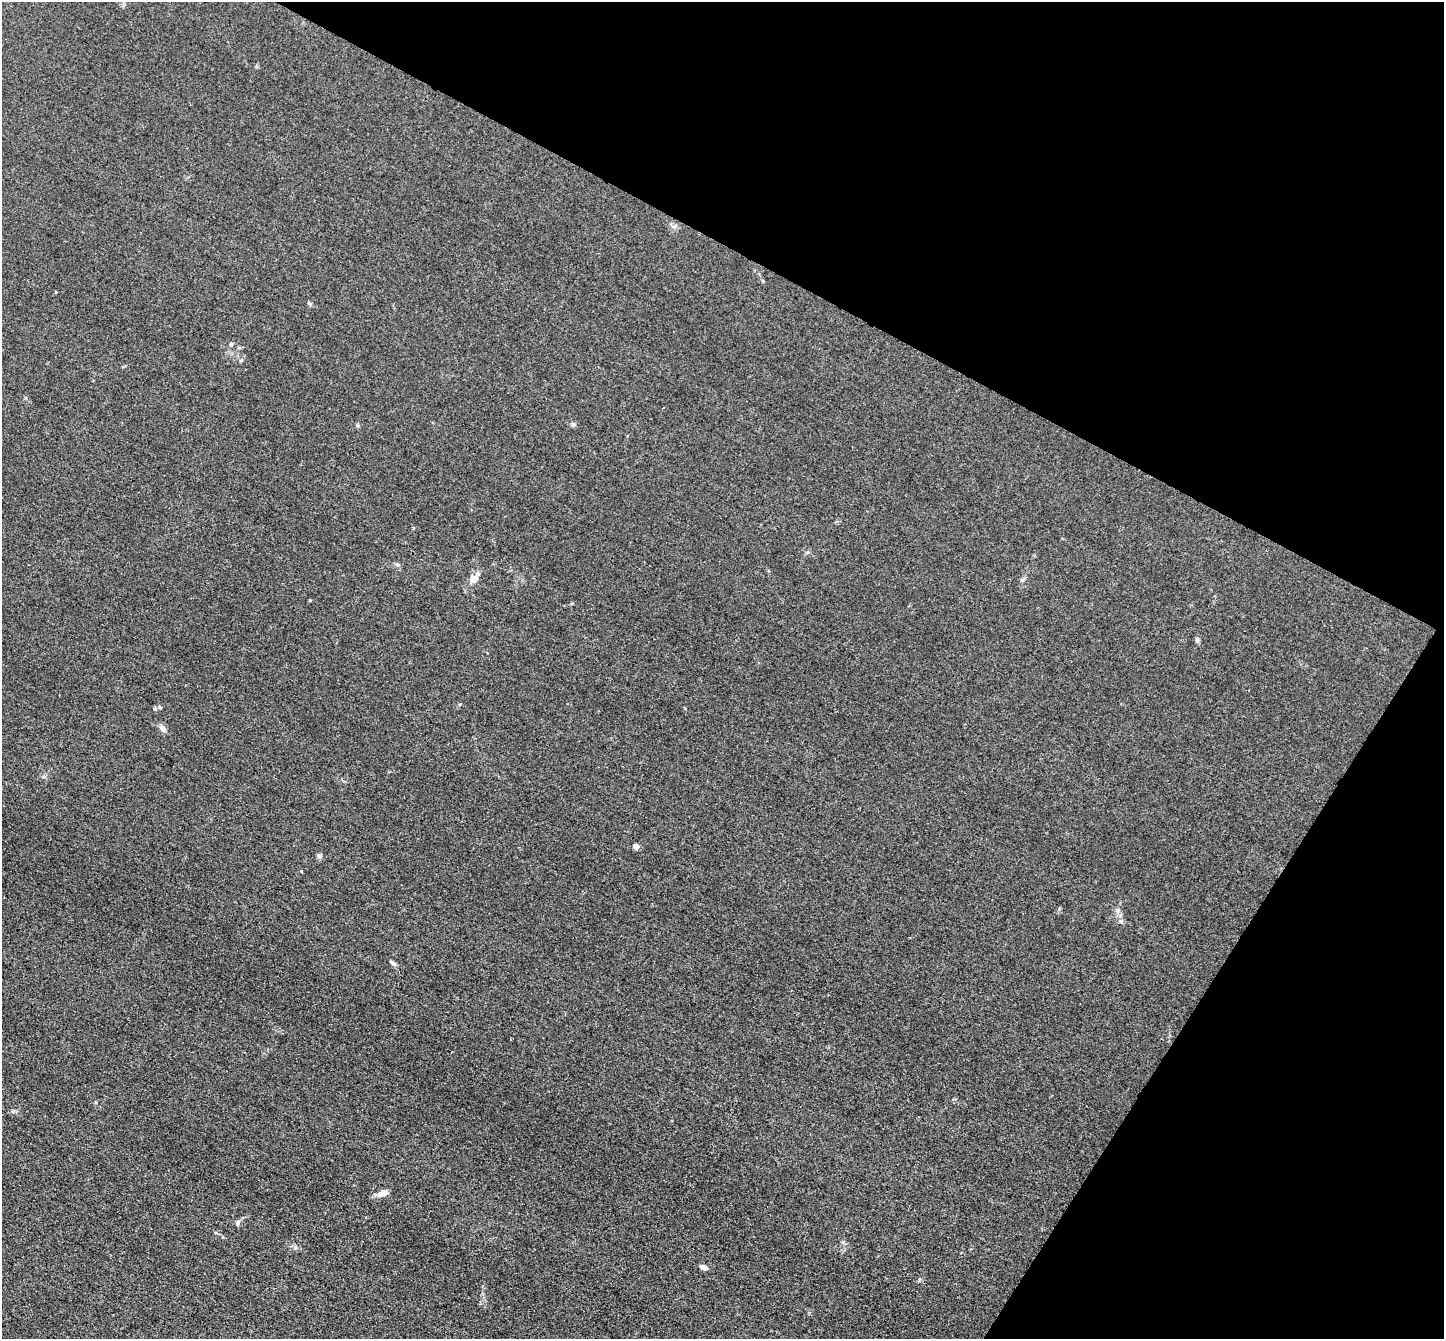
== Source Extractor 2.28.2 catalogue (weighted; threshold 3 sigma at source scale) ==
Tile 8 of 4 x 4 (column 4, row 2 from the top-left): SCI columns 4333-5774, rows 2967-4303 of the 5783 x 5794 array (HDU 1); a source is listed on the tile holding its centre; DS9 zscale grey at full resolution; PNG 1446 x 1341 px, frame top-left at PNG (2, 2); no overlay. Shown black and unused: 28% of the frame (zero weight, under 3 of 4 exposures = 2% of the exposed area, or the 3 px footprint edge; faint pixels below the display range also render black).
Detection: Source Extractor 2.28.2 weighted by HDU 2 'WHT'; one run over the whole footprint, this tile lists its part. Background 0.0185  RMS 0.0043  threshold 0.0194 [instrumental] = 3 sigma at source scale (4.5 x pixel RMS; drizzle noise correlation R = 1.50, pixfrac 1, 0.05/0.05 arcsec/px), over >= 5 px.
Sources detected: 16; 1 inside a brighter listed object's ellipse — not listed separately; the other 15 listed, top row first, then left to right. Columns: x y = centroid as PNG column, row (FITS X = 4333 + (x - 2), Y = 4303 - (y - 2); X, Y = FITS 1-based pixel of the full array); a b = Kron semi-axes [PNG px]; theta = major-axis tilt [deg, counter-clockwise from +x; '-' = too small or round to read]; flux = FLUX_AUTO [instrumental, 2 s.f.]
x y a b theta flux
574 424 7 4 19 0.66
358 426 5 4 - 0.54
474 579 9 7 42 3.7
310 600 4 3 - 0.34
1197 640 7 5 -88 0.88
162 729 8 7 - 1.6
636 847 7 6 - 1.5
319 856 7 6 - 1.1
1118 911 7 4 -72 0.95
1121 921 6 4 -44 0.79
393 963 11 4 -34 1
383 1193 13 6 22 3.4
238 1223 8 6 77 1.1
295 1247 6 4 -72 0.66
704 1267 9 6 -16 2.1